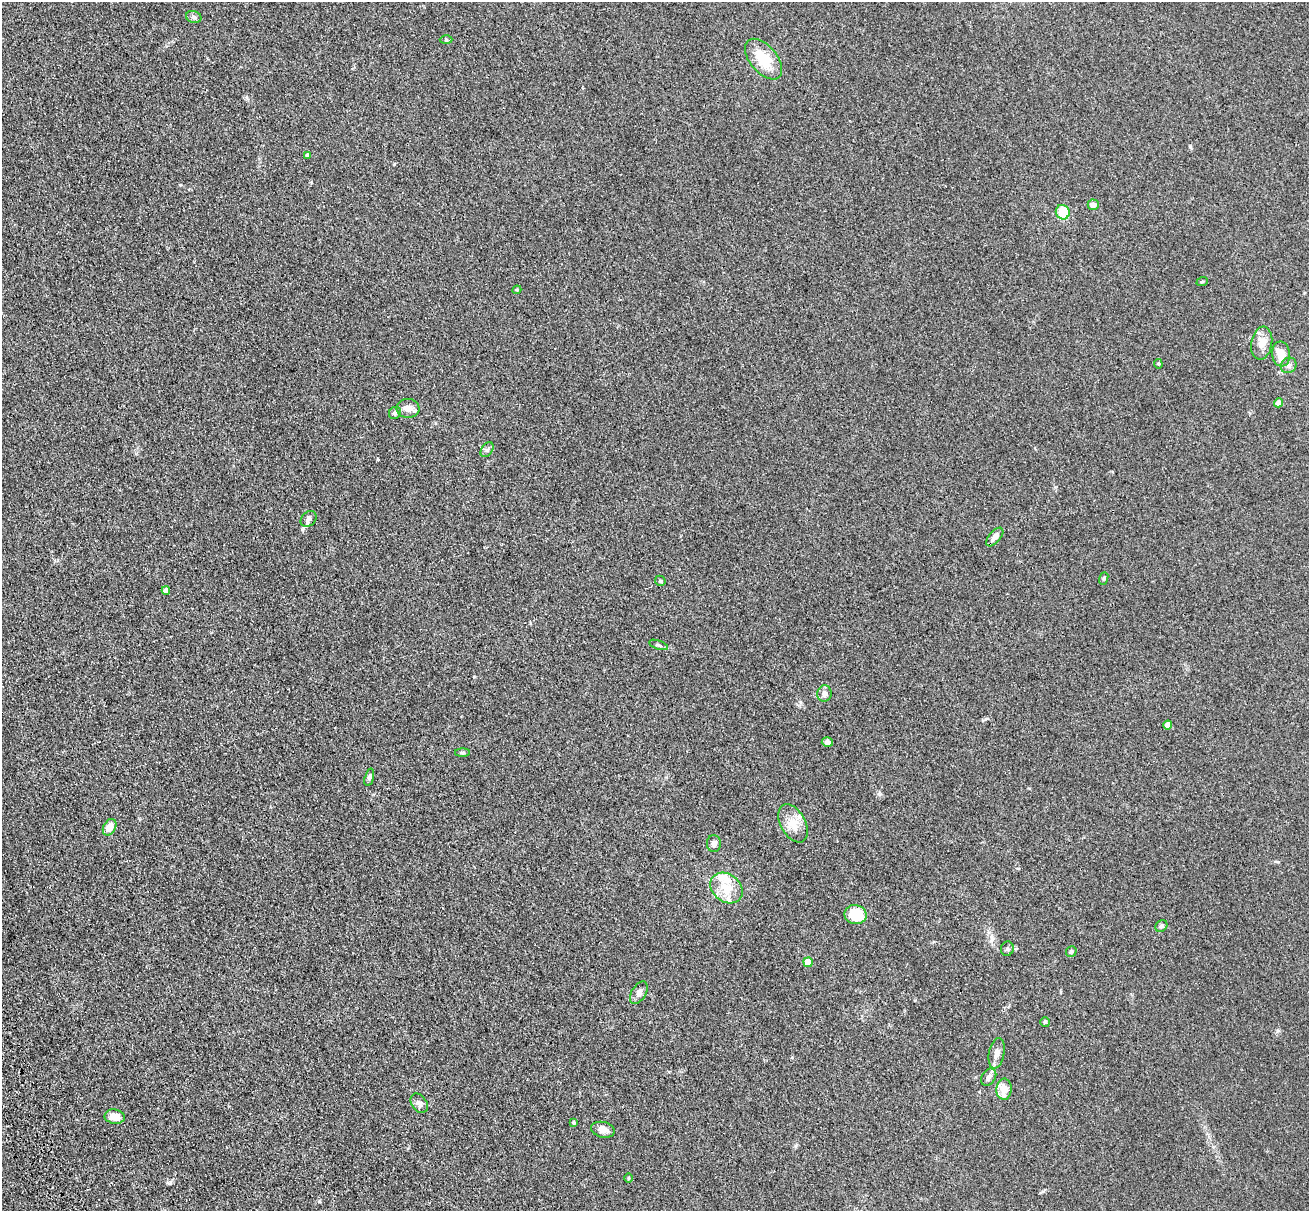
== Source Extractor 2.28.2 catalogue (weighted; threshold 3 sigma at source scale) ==
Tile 7 of 4 x 4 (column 3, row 2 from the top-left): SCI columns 2794-4100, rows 2857-4065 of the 5581 x 5561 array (HDU 1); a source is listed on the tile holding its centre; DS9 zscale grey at full resolution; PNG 1311 x 1213 px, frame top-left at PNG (2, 2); each listed source drawn as its Kron ellipse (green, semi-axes under 4 px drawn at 4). Shown black and unused: <1% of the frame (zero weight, under 3 of 4 exposures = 11% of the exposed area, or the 3 px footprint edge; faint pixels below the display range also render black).
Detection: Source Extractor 2.28.2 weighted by HDU 2 'WHT'; one run over the whole footprint, this tile lists its part. Background 0.0493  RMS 0.0055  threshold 0.025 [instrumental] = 3 sigma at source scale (4.5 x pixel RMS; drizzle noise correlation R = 1.50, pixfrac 1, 0.05/0.05 arcsec/px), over >= 5 px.
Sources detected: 47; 1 inside a brighter listed object's ellipse — not listed separately; the other 46 listed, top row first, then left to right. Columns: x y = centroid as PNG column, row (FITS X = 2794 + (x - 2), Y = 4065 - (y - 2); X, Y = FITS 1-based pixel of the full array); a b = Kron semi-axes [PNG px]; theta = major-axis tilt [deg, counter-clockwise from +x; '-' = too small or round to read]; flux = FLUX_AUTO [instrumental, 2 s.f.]
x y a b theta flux
194 17 8 5 -18 1.4
446 40 6 4 -1 0.76
764 59 24 13 -50 15
307 155 4 3 - 1.2
1093 205 5 5 - 2.6
1063 212 7 6 - 14
1202 282 6 3 19 0.56
517 290 4 4 - 0.54
1262 343 16 10 80 6
1281 354 12 9 -84 7.9
1158 364 5 4 - 0.61
1289 365 8 7 - 1.8
1278 403 4 4 - 3.4
408 408 11 9 -3 3.8
395 413 6 5 - 1.4
487 450 8 5 54 1.4
309 519 9 7 46 2
995 537 11 5 49 3.7
1104 579 6 4 70 0.75
660 581 5 5 - 0.79
166 591 4 4 - 3.6
658 645 10 4 -19 1.1
824 693 8 7 - 2.8
1168 725 4 4 - 5.1
827 742 6 5 - 1.9
462 753 7 4 0 0.74
369 777 9 4 74 1.2
793 823 21 12 -62 7.5
110 827 9 6 61 6
714 844 8 7 - 1.8
726 888 17 13 -38 11
856 915 11 9 -12 17
1161 926 6 5 - 1.5
1007 949 7 6 - 1.1
1071 951 5 5 - 1.2
808 962 5 4 - 9.5
639 993 12 7 58 2.3
1045 1022 5 5 - 0.76
997 1053 15 7 80 3
989 1077 9 7 56 2
1004 1089 10 7 88 6.8
419 1103 11 7 -56 2.4
115 1117 10 7 -9 5.4
574 1123 4 3 - 0.9
603 1130 12 7 -13 3.5
629 1178 5 3 - 0.55
Unlisted compact peaks at least as high as the median listed source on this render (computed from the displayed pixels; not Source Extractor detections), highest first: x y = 319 1201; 1190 146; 170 1182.